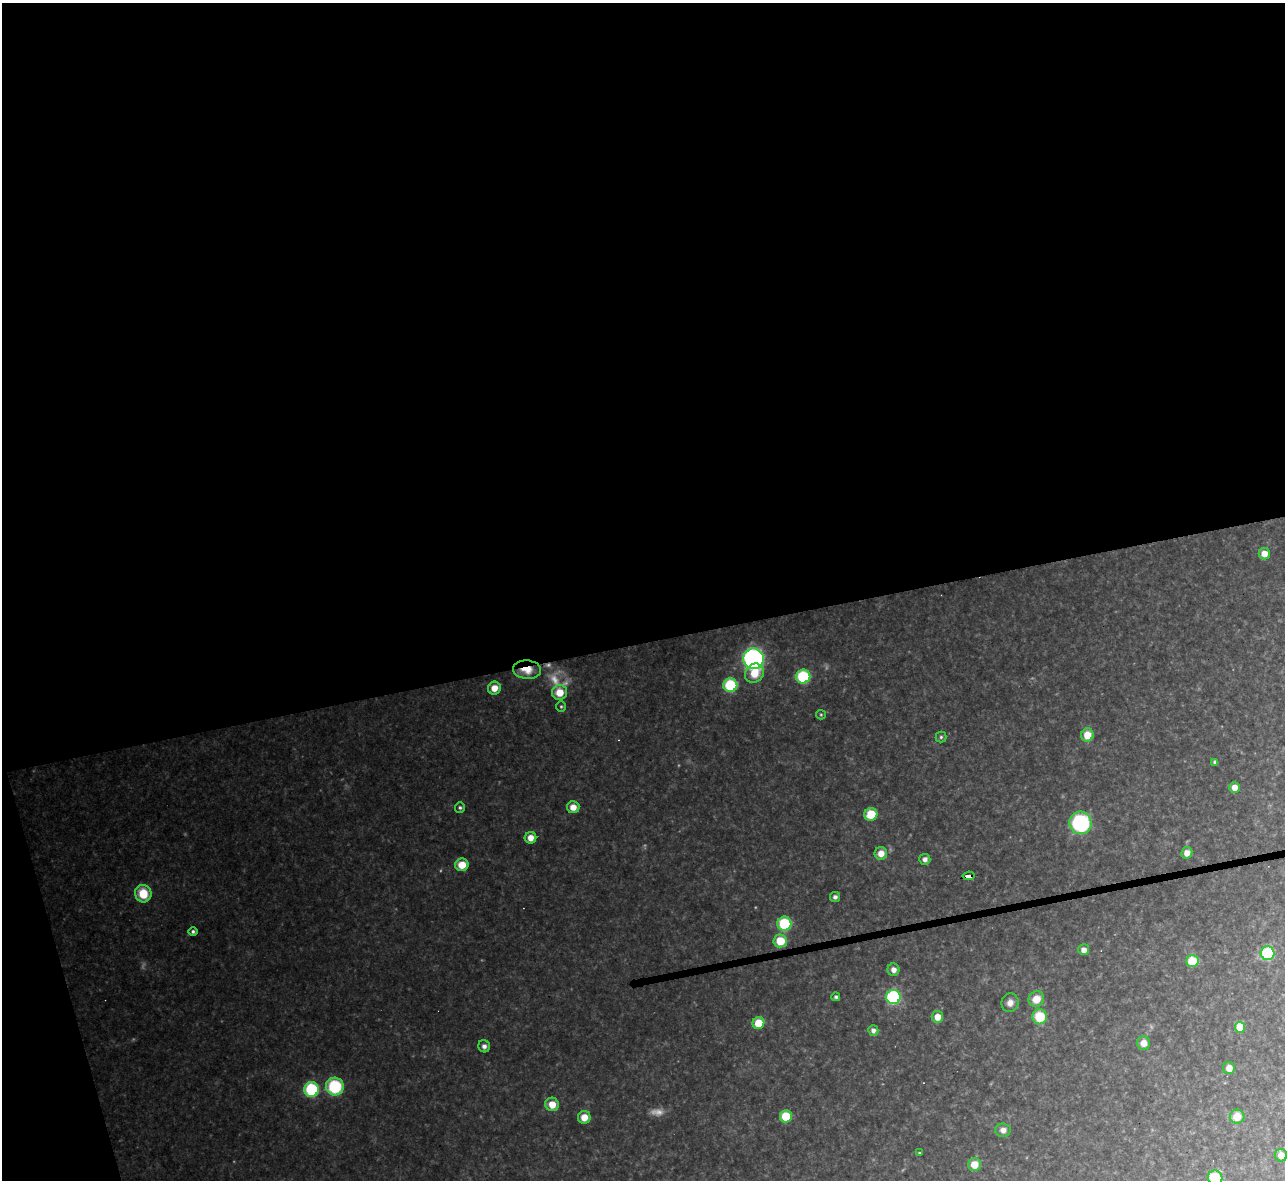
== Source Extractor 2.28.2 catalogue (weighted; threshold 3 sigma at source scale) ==
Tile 1 of 4 x 4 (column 1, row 1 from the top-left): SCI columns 1-1283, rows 3678-4855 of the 5133 x 5115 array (HDU 1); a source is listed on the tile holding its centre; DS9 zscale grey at full resolution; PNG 1287 x 1182 px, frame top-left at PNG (2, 3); each listed source drawn as its Kron ellipse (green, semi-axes under 4 px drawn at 4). Shown black and unused: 56% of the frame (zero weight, under 3 of 4 exposures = <1% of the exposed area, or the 3 px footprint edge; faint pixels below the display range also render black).
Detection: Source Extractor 2.28.2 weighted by HDU 2 'WHT'; one run over the whole footprint, this tile lists its part. Background 0.327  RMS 0.02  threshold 0.0884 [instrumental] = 3 sigma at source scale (4.5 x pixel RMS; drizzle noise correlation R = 1.50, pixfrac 1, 0.05/0.05 arcsec/px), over >= 5 px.
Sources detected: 60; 4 too faint to see at this stretch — neither listed nor drawn; the other 56 listed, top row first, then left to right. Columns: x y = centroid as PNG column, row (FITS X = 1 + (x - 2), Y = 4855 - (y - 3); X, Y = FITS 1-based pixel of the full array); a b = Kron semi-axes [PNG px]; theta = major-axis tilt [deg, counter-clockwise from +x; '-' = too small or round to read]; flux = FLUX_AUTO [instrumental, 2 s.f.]
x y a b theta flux
1264 554 6 5 - 19
754 659 10 10 - 480
527 670 14 9 -4 29
754 673 10 9 - 34
803 676 7 7 - 120
730 685 7 7 - 110
494 688 6 6 - 20
559 692 7 7 - 35
561 706 5 4 - 2.6
821 715 5 4 - 2.4
1087 735 7 6 - 28
941 737 5 5 - 3.4
1215 762 4 4 - 4.5
1235 787 5 5 - 14
460 807 5 5 - 3.6
573 807 6 6 - 18
871 814 7 6 - 46
1080 823 11 11 - 200
530 838 6 6 - 17
881 853 6 6 - 19
1187 853 6 5 - 15
925 859 5 5 - 7.3
462 865 7 6 - 31
969 876 6 4 8 93
143 894 9 8 - 52
835 897 5 5 - 5.8
784 924 7 7 - 100
193 931 4 4 - 4.6
780 941 7 6 - 47
1084 950 5 5 - 11
1268 953 7 7 - 110
1192 961 6 6 - 55
893 970 6 6 - 11
836 997 4 4 - 4
893 997 7 7 - 190
1036 999 8 7 - 27
1010 1003 9 8 - 12
937 1017 6 6 - 19
1040 1017 7 7 - 59
758 1023 6 6 - 44
1240 1027 5 5 - 59
873 1030 5 5 - 8.6
1144 1043 6 6 - 17
484 1046 6 6 - 7.6
1229 1068 6 6 - 15
335 1086 9 8 - 110
311 1089 7 7 - 150
552 1104 7 6 - 27
786 1116 6 6 - 62
584 1117 6 6 - 26
1237 1117 7 7 - 28
1003 1130 7 7 - 11
919 1153 3 3 - 1.9
1281 1155 6 6 - 16
974 1165 6 6 - 29
1215 1178 7 7 - 69
Overlapping masked pixels (flux is a lower limit): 2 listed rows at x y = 527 670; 969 876
Isophote crosses this tile's border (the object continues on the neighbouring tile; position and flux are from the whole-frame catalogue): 1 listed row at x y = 1215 1178